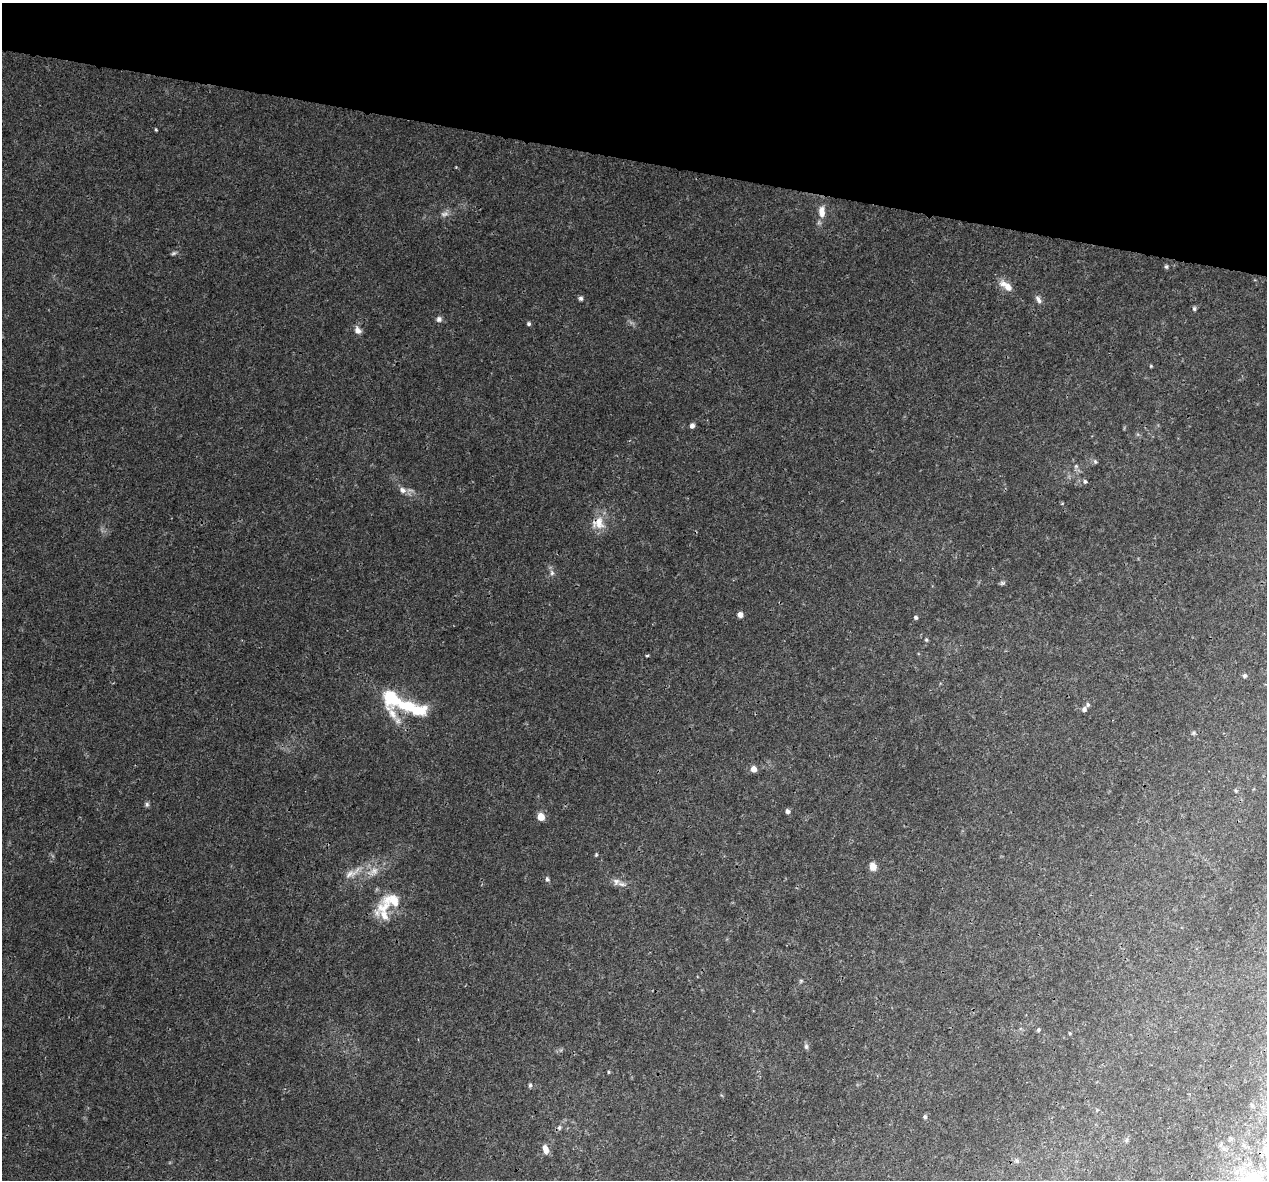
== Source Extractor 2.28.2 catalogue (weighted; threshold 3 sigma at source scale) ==
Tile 2 of 4 x 4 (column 2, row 1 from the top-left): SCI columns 1281-2545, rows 3812-4989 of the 5100 x 5330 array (HDU 1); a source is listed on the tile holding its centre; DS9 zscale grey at full resolution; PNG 1269 x 1182 px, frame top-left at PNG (2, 3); no overlay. Shown black and unused: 13% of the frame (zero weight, under 3 of 4 exposures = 5% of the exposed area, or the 3 px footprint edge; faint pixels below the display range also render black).
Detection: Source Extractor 2.28.2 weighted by HDU 2 'WHT'; one run over the whole footprint, this tile lists its part. Background 0.00805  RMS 0.0014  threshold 0.00609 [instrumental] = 3 sigma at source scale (4.5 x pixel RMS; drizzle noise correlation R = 1.50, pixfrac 1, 0.0396/0.0396 arcsec/px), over >= 5 px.
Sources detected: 60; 1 too faint to see at this stretch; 1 inside a brighter object's white glare — not listed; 6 inside a brighter listed object's ellipse — not listed separately; the other 52 listed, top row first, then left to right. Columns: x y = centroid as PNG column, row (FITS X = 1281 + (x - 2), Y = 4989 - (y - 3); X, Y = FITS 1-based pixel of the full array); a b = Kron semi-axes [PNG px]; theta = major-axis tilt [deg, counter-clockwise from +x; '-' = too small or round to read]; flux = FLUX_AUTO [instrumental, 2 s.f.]
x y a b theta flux
156 129 4 3 - 0.14
822 212 15 8 -90 1.5
173 253 7 4 27 0.25
1166 266 6 5 - 0.22
1006 286 19 8 -37 1.5
581 298 6 5 - 0.29
1038 300 11 6 -56 0.55
1194 309 6 5 - 0.24
439 319 7 7 - 0.46
529 324 5 5 - 0.24
358 330 11 8 -60 0.71
1151 366 4 4 - 0.14
692 426 6 5 - 0.5
1095 461 7 5 -63 0.27
1076 466 6 5 - 0.29
1085 481 6 6 - 0.33
402 490 10 7 -35 0.76
598 523 19 18 - 2.3
552 573 8 6 -77 0.42
1002 583 7 5 15 0.25
740 615 6 6 - 0.62
916 617 5 5 - 0.27
926 640 6 4 -68 0.2
647 656 5 3 - 0.15
1245 676 6 5 - 0.27
391 698 26 19 -45 6
1084 709 7 5 60 0.41
1193 733 5 5 - 0.2
754 769 6 6 - 0.95
1236 791 5 4 - 0.16
147 804 7 5 77 0.27
787 811 6 5 - 0.41
541 817 6 5 - 2.2
596 855 5 4 - 0.16
873 866 8 7 - 1.3
374 871 12 11 - 1.2
352 873 30 10 31 1.9
547 879 7 5 -67 0.28
616 882 10 9 - 0.6
383 907 34 15 37 3.4
801 981 6 5 - 0.19
1038 1030 5 5 - 0.2
1070 1033 5 3 - 0.11
806 1046 8 5 -90 0.34
608 1072 5 3 - 0.13
530 1085 6 4 89 0.24
925 1117 6 5 - 0.24
559 1128 7 5 88 0.31
1126 1140 6 4 88 0.22
545 1149 10 6 -70 0.96
1017 1161 7 5 -88 0.26
1253 1177 16 11 -12 1.9
Overlapping masked pixels (flux is a lower limit): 1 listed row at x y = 598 523
Isophote crosses this tile's border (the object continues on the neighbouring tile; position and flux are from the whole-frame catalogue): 1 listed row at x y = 1253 1177